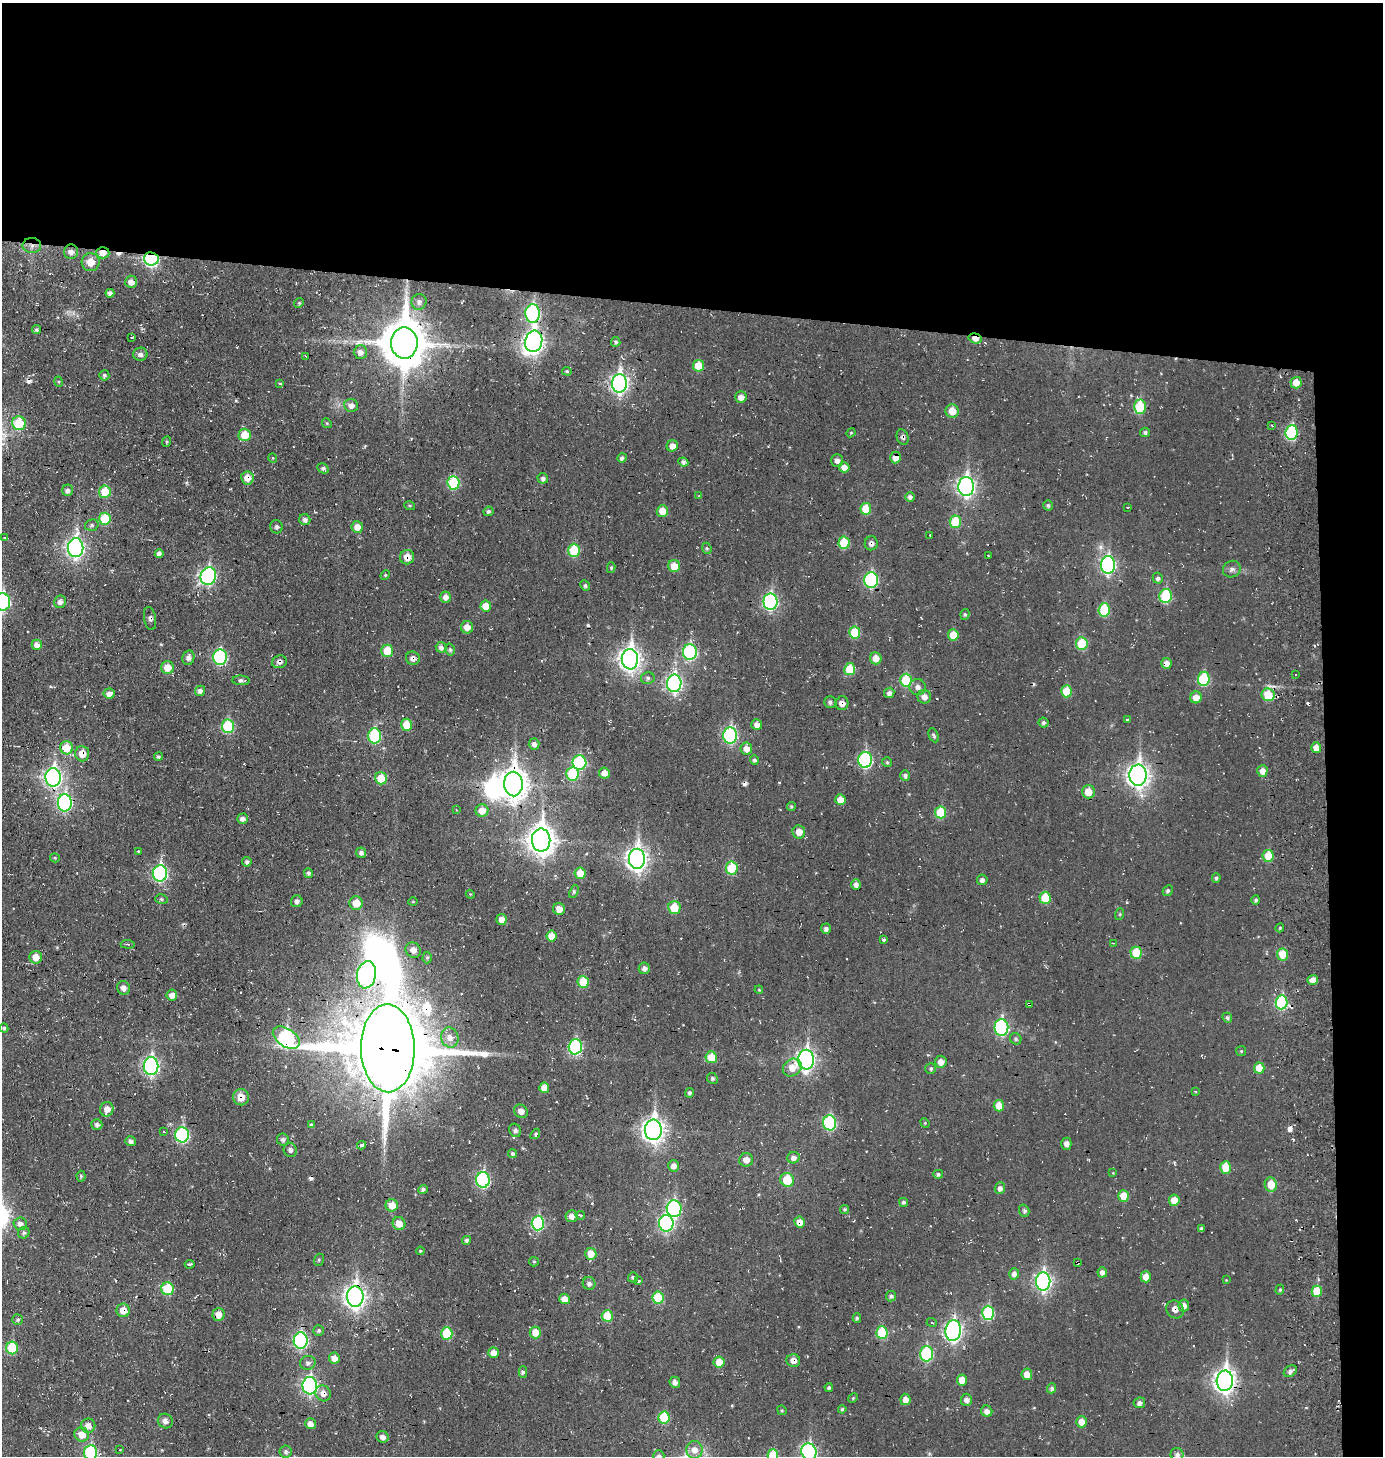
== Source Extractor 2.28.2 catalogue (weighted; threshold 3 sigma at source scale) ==
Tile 3 of 3 x 3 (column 3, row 1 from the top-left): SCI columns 2924-4304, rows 2910-4363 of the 4453 x 4369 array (HDU 1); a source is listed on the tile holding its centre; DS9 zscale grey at full resolution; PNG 1385 x 1458 px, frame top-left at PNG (2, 3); each listed source drawn as its Kron ellipse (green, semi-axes under 4 px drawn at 4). Shown black and unused: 24% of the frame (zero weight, under 3 of 4 exposures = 3% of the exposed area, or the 3 px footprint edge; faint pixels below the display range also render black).
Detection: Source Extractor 2.28.2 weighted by HDU 2 'WHT'; one run over the whole footprint, this tile lists its part. Background -0.0732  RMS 0.011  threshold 0.0482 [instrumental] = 3 sigma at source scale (4.5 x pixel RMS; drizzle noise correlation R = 1.50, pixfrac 1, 0.05/0.05 arcsec/px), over >= 5 px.
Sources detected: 372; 1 inside a brighter object's white glare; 17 cosmic-ray / hot-pixel residue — neither listed nor drawn; the other 354 listed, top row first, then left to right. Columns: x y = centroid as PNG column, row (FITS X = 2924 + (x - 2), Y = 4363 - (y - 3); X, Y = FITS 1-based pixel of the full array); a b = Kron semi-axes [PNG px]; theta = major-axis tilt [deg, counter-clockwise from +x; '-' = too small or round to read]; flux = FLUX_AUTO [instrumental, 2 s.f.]
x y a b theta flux
32 246 9 7 -4 6.1
71 252 7 7 - 5.4
103 253 7 5 -3 11
151 259 7 6 - 180
91 262 9 9 - 16
131 282 6 6 - 6.7
110 293 4 4 - 3.9
419 302 8 7 - 4.4
299 303 5 4 - 1.4
533 313 9 7 -88 180
36 330 5 4 - 2
132 337 3 2 - 0.96
975 338 7 5 -16 9.3
534 341 11 8 74 510
616 342 5 4 - 2.6
404 343 15 13 -89 4400
360 352 7 6 - 6.1
140 354 7 6 - 4.3
305 356 4 3 - 0.93
698 366 6 5 - 22
567 371 5 4 - 1.4
104 375 5 5 - 2.2
59 382 5 3 - 1.2
619 383 9 7 88 400
1296 383 6 5 - 12
280 384 4 3 - 1.7
741 397 6 5 - 6.5
351 405 7 6 - 5.9
1140 407 7 6 - 47
952 411 7 6 - 14
19 423 7 6 - 38
327 423 5 4 - 1.3
1272 426 3 2 - 1.1
1145 432 5 4 - 2.3
1292 432 7 6 - 88
851 433 5 4 - 1.2
245 435 6 6 - 22
903 437 8 5 -70 3
166 442 5 3 - 1
672 446 6 5 - 8
273 458 5 3 - 0.76
622 458 5 4 - 2.7
895 458 6 5 - 9.8
837 460 6 5 - 4.3
683 462 5 4 - 2.8
844 467 5 5 - 7.1
323 468 6 4 -28 2.3
247 478 6 6 - 10
543 478 5 5 - 3
453 483 7 6 - 57
966 486 9 8 - 370
68 490 5 5 - 4.1
105 492 6 6 - 28
699 496 4 4 - 0.85
910 497 5 5 - 3.5
1048 505 5 4 - 2
410 506 5 3 - 1.1
1128 507 3 2 - 0.69
866 509 6 5 - 24
488 511 5 4 - 2.4
662 511 6 5 - 15
105 519 6 5 - 36
305 520 5 5 - 4.1
955 522 6 5 - 35
92 525 7 5 17 2.5
276 527 6 6 - 2.4
357 527 6 5 - 10
930 535 2 2 - 0.83
4 538 4 3 - 0.84
844 543 6 5 - 40
871 543 7 6 - 4.6
76 548 9 7 89 390
707 548 6 4 -67 1.6
574 550 6 6 - 41
159 554 4 4 - 4.1
988 555 3 2 - 1
407 557 7 7 - 12
1108 565 9 7 87 220
674 566 6 6 - 17
611 568 5 4 - 1.7
1232 569 9 8 - 4.3
385 575 5 4 - 1.5
208 576 9 8 - 210
1158 578 5 5 - 2.6
871 580 8 7 - 120
585 585 5 4 - 2.1
1166 596 7 6 - 67
445 597 5 5 - 6.1
3 602 9 7 90 180
60 602 6 6 - 4.1
770 602 8 7 - 180
486 606 5 5 - 14
1104 610 6 5 - 48
965 614 5 4 - 1.7
150 618 12 6 -79 3.2
467 627 6 6 - 8.7
855 632 6 5 - 37
953 635 5 5 - 17
1082 643 6 6 - 44
37 645 5 5 - 7.7
441 647 5 5 - 4
450 650 6 4 -74 1.9
387 651 6 6 - 25
690 652 8 7 - 140
220 657 8 7 - 120
188 658 7 6 - 4.7
413 658 7 6 - 4.7
876 658 6 5 - 10
630 659 10 8 89 620
279 662 7 6 - 4
1166 663 5 5 - 7.6
167 667 6 6 - 14
850 669 6 5 - 29
1296 675 2 2 - 1
648 678 7 6 - 2.8
1204 679 7 6 - 60
241 680 9 4 -3 3.7
906 680 6 5 - 46
674 683 9 7 88 280
918 687 8 8 - 5.1
200 691 5 5 - 4
1067 691 6 5 - 25
889 693 5 5 - 4
109 694 5 5 - 6.2
1268 695 6 6 - 32
924 697 7 6 - 6.6
1196 697 6 5 - 10
830 702 6 5 - 3.3
842 703 7 6 - 7.4
1127 720 3 3 - 3.4
1043 723 5 5 - 2.5
757 724 5 5 - 5.9
407 725 6 5 - 19
228 726 6 6 - 67
730 735 8 7 - 150
934 735 7 4 -64 2.3
375 736 7 6 - 85
534 744 5 5 - 4.7
1316 747 5 5 - 8.3
67 748 6 6 - 26
746 749 6 5 - 9.3
82 754 7 7 - 12
158 757 4 4 - 2.2
754 760 4 4 - 2.5
865 760 8 7 - 130
579 762 7 7 - 92
887 762 5 5 - 1.5
1262 771 6 5 - 8.3
604 773 5 5 - 9.6
572 774 7 6 - 52
1138 775 10 8 -89 670
905 776 5 5 - 2.9
53 777 9 8 - 360
381 778 6 6 - 23
513 784 12 9 -89 1300
1088 792 6 6 - 15
840 800 5 5 - 12
65 803 8 7 - 180
791 806 4 4 - 1.6
456 810 3 3 - 1
482 811 6 6 - 13
940 812 6 5 - 41
242 819 5 5 - 4.6
799 832 7 6 - 9.9
541 840 11 9 -90 1100
138 851 3 2 - 1.5
361 853 5 5 - 3.4
1268 856 6 5 - 21
55 858 5 4 - 1.2
637 859 10 8 89 620
247 862 5 4 - 2.6
732 868 6 6 - 36
160 873 8 7 - 180
308 873 5 4 - 2.2
580 873 6 5 - 15
1216 878 5 4 - 2
982 880 5 5 - 3.9
856 884 5 4 - 4.5
1168 891 5 4 - 2.2
574 892 7 3 68 1.7
470 894 4 3 - 0.9
1045 898 6 5 - 27
161 899 6 5 - 1.9
1256 900 5 4 - 2.3
297 901 6 6 - 3.1
413 902 5 3 - 0.93
356 903 7 6 - 17
674 908 6 6 - 25
559 909 6 6 - 9.3
1120 914 6 4 71 1.4
501 919 5 5 - 7.3
1280 928 4 4 - 1.6
826 929 5 5 - 3.6
551 936 5 5 - 15
884 940 3 3 - 7
1113 943 2 2 - 0.74
128 944 7 3 -5 1.2
413 950 8 7 - 7
1136 953 6 5 - 29
1282 954 6 5 - 21
36 957 6 6 - 12
427 957 6 4 88 1.8
644 968 5 5 - 3.9
366 975 13 9 79 340
1313 980 5 5 - 7.3
583 982 6 5 - 27
124 988 7 6 - 5.2
759 990 4 3 - 0.92
172 995 5 5 - 6.8
1282 1002 7 6 - 84
1029 1004 3 3 - 2.3
1227 1018 5 4 - 2.5
1001 1027 8 7 - 140
4 1028 4 4 - 1.8
286 1038 15 9 -33 170
450 1038 10 8 -74 9.1
1016 1039 6 5 - 2
575 1047 7 6 - 110
388 1048 44 27 -89 17000
1241 1051 5 5 - 1.4
711 1057 6 5 - 23
806 1060 10 8 89 370
941 1062 6 6 - 8
151 1066 9 7 90 250
792 1068 10 8 36 12
1259 1068 5 5 - 17
931 1069 5 5 - 2
712 1078 6 5 - 1.9
544 1088 5 5 - 9
1195 1091 3 3 - 1.8
689 1093 5 4 - 2.3
241 1097 8 8 - 14
999 1106 5 5 - 16
107 1109 7 6 - 8.2
521 1111 7 6 - 5.9
830 1123 7 6 - 100
925 1123 5 4 - 1.1
97 1124 5 5 - 3.5
311 1125 4 4 - 2
515 1130 7 5 -59 2.8
653 1130 10 8 -88 680
164 1132 3 2 - 1.5
535 1134 6 4 50 1.8
182 1135 7 7 - 130
283 1140 6 6 - 3.2
131 1141 5 5 - 3.5
1066 1144 6 5 - 4.9
362 1145 4 3 - 6.7
290 1150 7 6 - 3.6
512 1153 4 4 - 2.5
793 1158 6 5 - 5
746 1160 7 6 - 7.9
673 1166 6 5 - 6.1
1226 1167 6 5 - 20
1113 1173 4 3 - 0.76
938 1174 5 4 - 2.5
81 1176 5 4 - 1.7
483 1180 8 7 - 150
787 1180 7 6 - 29
1271 1184 7 6 - 16
1000 1188 6 5 - 4.6
423 1189 5 4 - 2.8
1124 1196 6 5 - 15
1174 1200 5 5 - 12
903 1202 4 4 - 2.5
392 1205 6 6 - 13
674 1209 8 7 - 150
845 1209 4 4 - 2.1
1024 1211 6 5 - 2.4
580 1215 4 3 - 3.1
572 1216 6 6 - 5.9
800 1222 5 5 - 8.8
538 1223 7 6 - 99
666 1223 8 7 - 180
20 1224 6 6 - 5.4
399 1224 7 6 - 11
1201 1229 4 3 - 2.1
24 1233 6 5 - 2.3
466 1240 4 4 - 2.3
420 1251 4 3 - 1.2
591 1254 6 5 - 13
319 1260 6 5 - 1.7
534 1262 5 4 - 1.3
1078 1262 3 3 - 1.5
189 1264 5 3 - 3.5
1102 1272 5 5 - 5.2
1014 1274 6 5 - 5
633 1277 5 5 - 2.1
1146 1277 5 5 - 11
1226 1280 4 4 - 0.8
639 1281 3 3 - 1.5
1043 1281 9 7 90 310
589 1283 6 6 - 3.9
167 1289 6 6 - 44
1280 1290 5 4 - 1.4
1317 1291 5 5 - 26
891 1296 5 5 - 3
355 1297 10 8 -89 620
658 1298 6 5 - 36
564 1299 5 5 - 9.1
1184 1306 6 5 - 7.3
1175 1309 9 8 - 6.5
123 1310 7 6 - 13
988 1313 7 6 - 76
218 1315 6 6 - 12
607 1316 5 5 - 25
857 1318 5 3 - 1.9
18 1320 5 5 - 1.9
932 1323 5 3 - 1
319 1330 5 5 - 2
953 1331 10 7 84 360
535 1332 6 6 - 14
447 1333 6 5 - 41
882 1333 6 5 - 41
301 1341 8 7 - 160
12 1348 6 6 - 47
493 1353 5 5 - 7.6
926 1354 7 6 - 98
334 1358 5 5 - 8.1
793 1361 7 6 - 7.5
719 1362 5 5 - 15
308 1363 8 7 - 3.6
1290 1371 7 5 33 3.9
523 1372 5 4 - 2.5
1027 1374 6 5 - 10
962 1380 5 5 - 13
1225 1381 10 8 86 610
675 1382 6 5 - 4.4
310 1386 8 7 - 220
829 1387 4 4 - 1.8
1052 1388 5 4 - 2.5
323 1393 8 7 - 7.2
853 1398 5 4 - 1.2
905 1399 6 5 - 7.2
966 1400 6 5 - 4.6
1139 1403 6 5 - 3.5
842 1409 4 3 - 2
782 1410 5 4 - 1.3
987 1411 6 5 - 5.1
664 1417 6 6 - 38
165 1421 8 7 - 4.3
1082 1422 5 5 - 11
310 1424 5 5 - 6.4
88 1426 7 7 - 8.4
82 1434 7 7 - 13
383 1437 6 6 - 5.5
120 1450 2 2 - 0.92
694 1450 9 8 - 9.8
91 1452 7 6 - 110
286 1452 6 6 - 2.5
809 1452 8 7 - 190
1177 1454 6 6 - 3.9
659 1456 6 5 - 2.9
773 1456 6 5 - 42
Overlapping masked pixels (flux is a lower limit): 37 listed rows (the first 20) at x y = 32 246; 71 252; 103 253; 151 259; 533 313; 975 338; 534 341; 404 343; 903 437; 895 458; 247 478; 871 543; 407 557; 208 576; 690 652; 413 658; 279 662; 1166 663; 1268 695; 842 703
Isophote crosses this tile's border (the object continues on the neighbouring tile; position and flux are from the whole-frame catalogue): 6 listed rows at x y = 3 602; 91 1452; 809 1452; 1177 1454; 659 1456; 773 1456